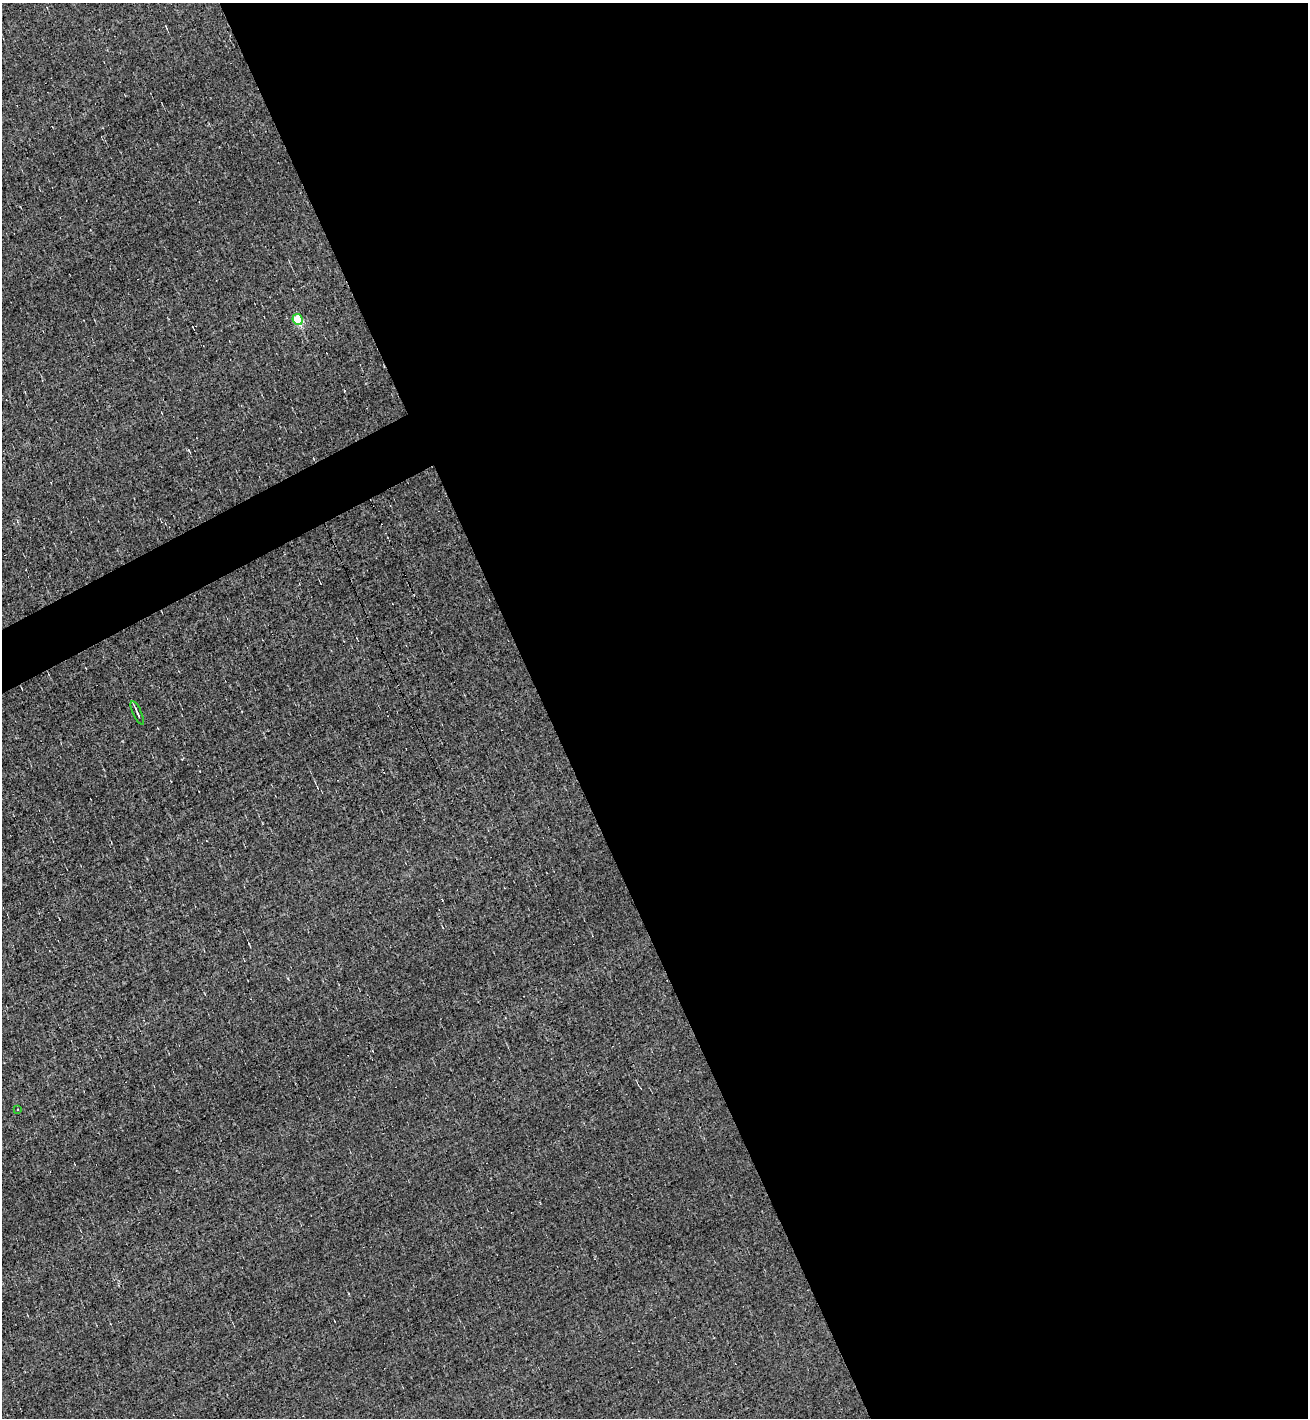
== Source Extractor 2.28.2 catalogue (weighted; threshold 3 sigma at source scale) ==
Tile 8 of 4 x 4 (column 4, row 2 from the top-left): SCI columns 4201-5506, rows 2835-4250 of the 5651 x 5667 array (HDU 1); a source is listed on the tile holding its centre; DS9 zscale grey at full resolution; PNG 1310 x 1420 px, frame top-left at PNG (2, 3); each listed source drawn as its Kron ellipse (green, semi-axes under 4 px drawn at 4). Shown black and unused: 60% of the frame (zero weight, under 3 of 5 exposures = <1% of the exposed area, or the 3 px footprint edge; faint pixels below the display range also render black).
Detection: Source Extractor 2.28.2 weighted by HDU 2 'WHT'; one run over the whole footprint, this tile lists its part. Background -0.00605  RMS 0.044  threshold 0.198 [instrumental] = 3 sigma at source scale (4.5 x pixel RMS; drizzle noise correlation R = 1.50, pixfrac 1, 0.05/0.05 arcsec/px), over >= 5 px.
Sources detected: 4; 1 cosmic-ray / hot-pixel residue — neither listed nor drawn; the other 3 listed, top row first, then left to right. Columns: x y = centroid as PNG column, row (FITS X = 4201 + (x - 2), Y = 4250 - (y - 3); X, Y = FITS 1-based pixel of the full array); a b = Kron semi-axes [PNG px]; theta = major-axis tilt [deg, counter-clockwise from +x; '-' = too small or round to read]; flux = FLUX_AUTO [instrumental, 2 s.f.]
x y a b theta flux
297 319 5 5 - 260
137 713 13 3 -65 11
18 1109 3 2 - 3